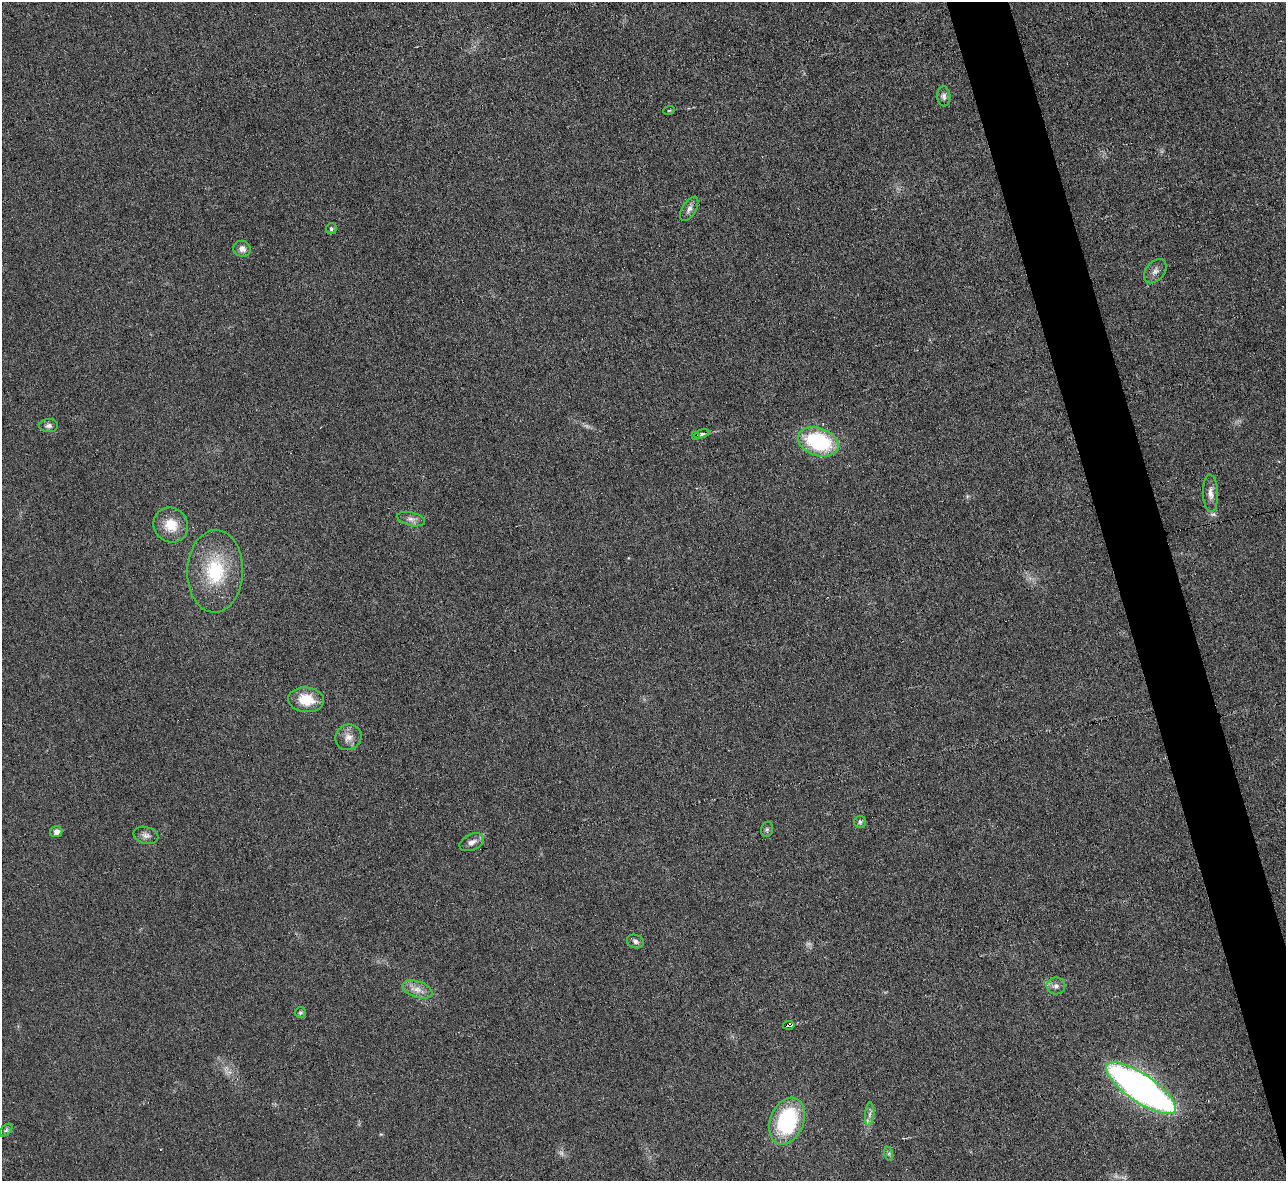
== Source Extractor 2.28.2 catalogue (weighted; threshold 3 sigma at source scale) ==
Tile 6 of 4 x 4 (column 2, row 2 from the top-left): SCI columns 1285-2568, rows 2502-3680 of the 5139 x 5124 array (HDU 1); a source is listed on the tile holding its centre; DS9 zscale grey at full resolution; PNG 1288 x 1183 px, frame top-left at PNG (2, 2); each listed source drawn as its Kron ellipse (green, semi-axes under 4 px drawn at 4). Shown black and unused: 4% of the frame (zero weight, under 3 of 6 exposures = <1% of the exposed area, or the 3 px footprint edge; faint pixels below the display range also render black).
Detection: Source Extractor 2.28.2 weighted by HDU 2 'WHT'; one run over the whole footprint, this tile lists its part. Background 0.035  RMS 0.0039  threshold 0.0158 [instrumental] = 3 sigma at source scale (4.09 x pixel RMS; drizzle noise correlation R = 1.36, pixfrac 0.8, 0.05/0.05 arcsec/px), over >= 5 px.
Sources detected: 33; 2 too faint to see at this stretch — neither listed nor drawn; the other 31 listed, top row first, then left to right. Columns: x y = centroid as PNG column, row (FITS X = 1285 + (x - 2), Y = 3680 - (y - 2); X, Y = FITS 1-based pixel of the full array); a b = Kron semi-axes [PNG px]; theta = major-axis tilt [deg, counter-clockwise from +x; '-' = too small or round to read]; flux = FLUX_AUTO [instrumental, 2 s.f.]
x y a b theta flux
944 96 10 6 -86 1.5
669 110 6 3 18 0.34
689 209 14 6 59 1.7
331 229 5 5 - 0.8
242 249 9 8 - 1.9
1155 271 14 9 51 2.1
49 426 9 6 3 1.2
702 434 8 4 17 0.86
695 435 3 3 - 2.5
818 442 21 13 -18 33
1210 493 19 7 -87 2.6
411 519 14 6 -13 2
171 525 18 17 - 7.2
215 571 41 28 88 23
306 700 18 12 -5 8.6
348 737 13 12 - 3.2
860 822 6 6 - 0.79
767 829 8 6 75 0.78
56 832 6 5 - 2.2
146 835 12 8 -15 1.7
472 842 13 8 25 2.1
635 941 8 6 -21 1.1
1056 986 9 8 - 1.8
417 989 15 8 -19 3.1
300 1013 5 5 - 0.59
789 1025 6 3 10 30
1141 1088 41 14 -34 190
870 1114 12 4 85 1.3
787 1121 24 16 68 35
6 1130 7 4 45 0.7
889 1154 7 4 -72 0.69
Overlapping masked pixels (flux is a lower limit): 2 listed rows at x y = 695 435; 789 1025